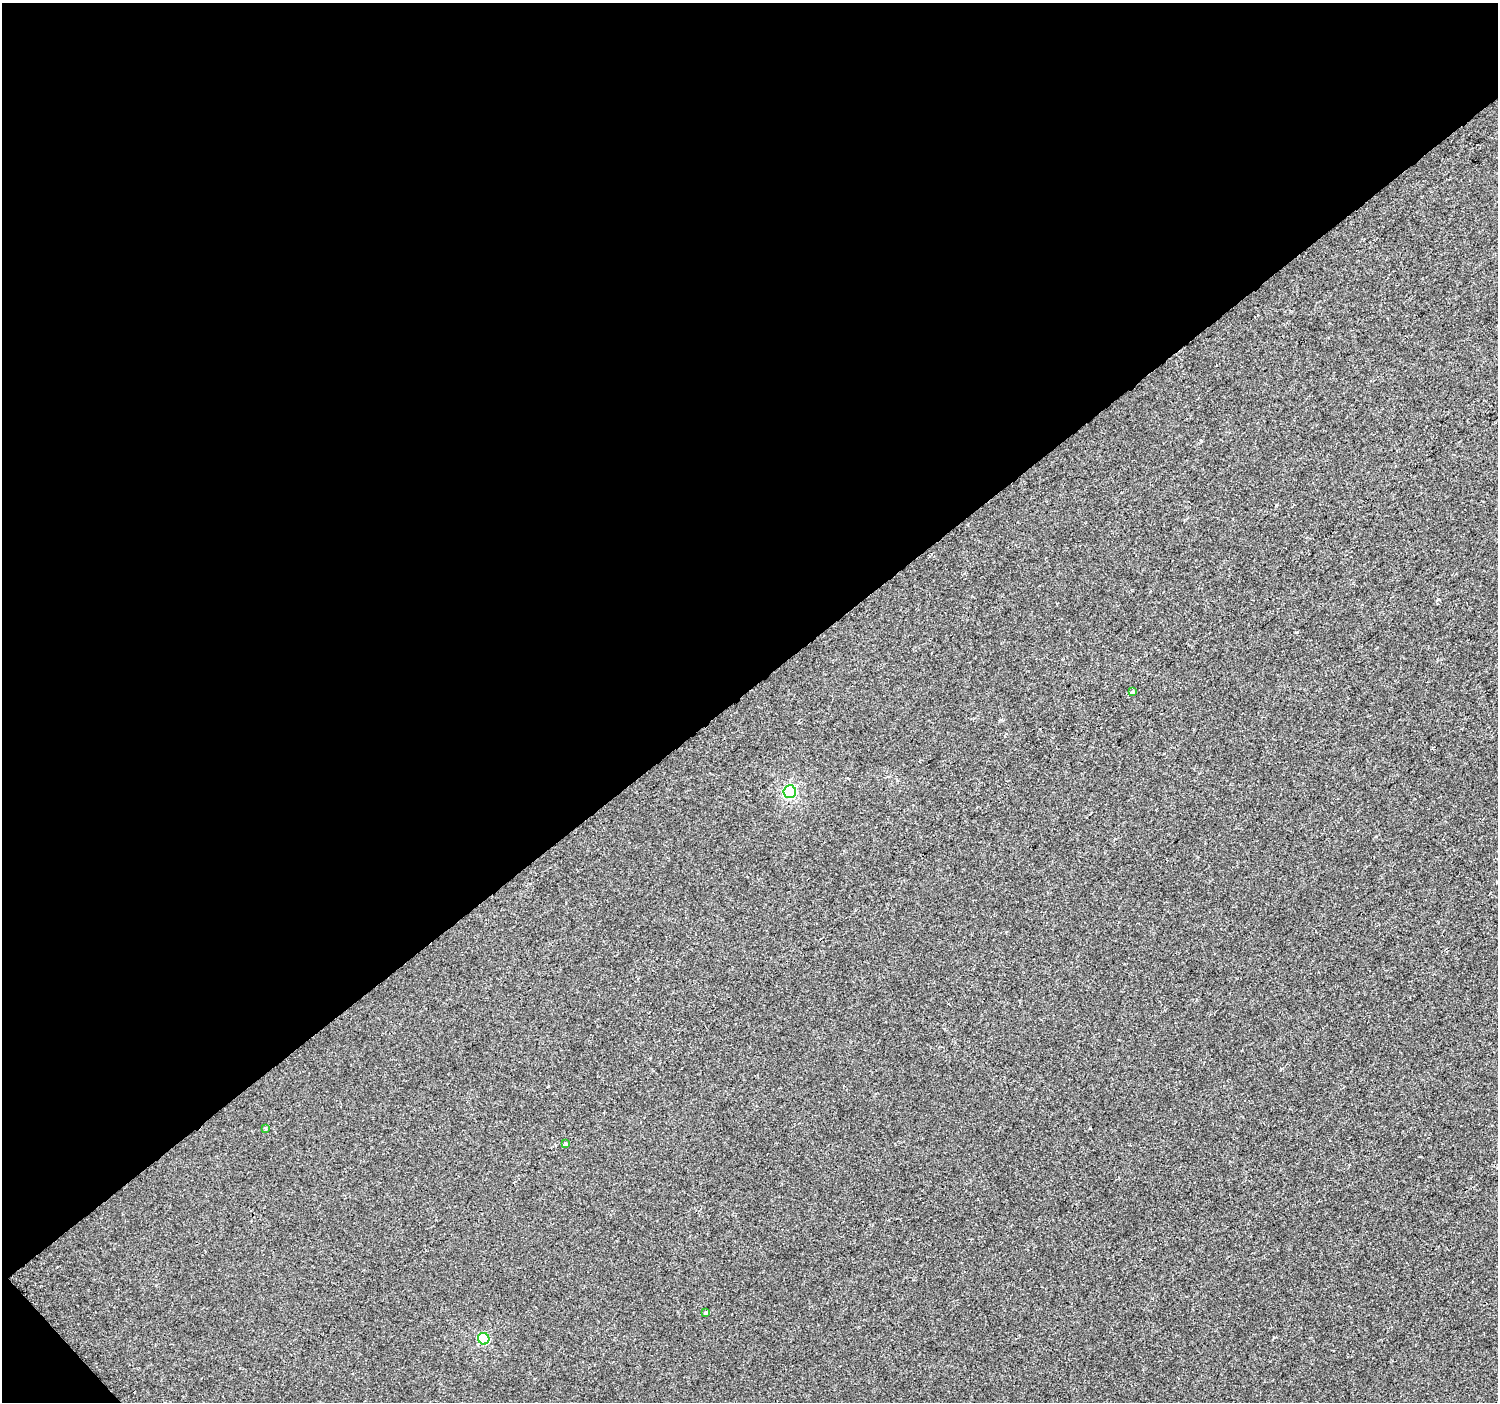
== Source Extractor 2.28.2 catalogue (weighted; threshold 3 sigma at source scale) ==
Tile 1 of 2 x 2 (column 1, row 1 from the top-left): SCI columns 1-1496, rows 1479-2878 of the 2993 x 2976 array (HDU 1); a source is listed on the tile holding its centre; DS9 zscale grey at full resolution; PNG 1500 x 1404 px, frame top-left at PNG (2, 3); each listed source drawn as its Kron ellipse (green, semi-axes under 4 px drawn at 4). Shown black and unused: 49% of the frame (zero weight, under 2 of 3 exposures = <1% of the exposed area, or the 3 px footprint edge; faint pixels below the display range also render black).
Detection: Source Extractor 2.28.2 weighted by HDU 2 'WHT'; one run over the whole footprint, this tile lists its part. Background -2.79e-04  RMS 0.004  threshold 0.0179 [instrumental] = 3 sigma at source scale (4.5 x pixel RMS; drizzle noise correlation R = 1.50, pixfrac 1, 0.0396/0.0396 arcsec/px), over >= 5 px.
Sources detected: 6; all 6 listed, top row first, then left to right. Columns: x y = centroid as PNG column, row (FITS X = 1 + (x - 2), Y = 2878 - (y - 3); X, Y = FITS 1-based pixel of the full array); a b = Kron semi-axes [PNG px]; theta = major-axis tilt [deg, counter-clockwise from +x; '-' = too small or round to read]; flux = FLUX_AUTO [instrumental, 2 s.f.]
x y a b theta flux
1132 692 4 3 - 4.2
790 792 6 6 - 47
266 1129 4 3 - 0.74
565 1144 4 3 - 1.8
705 1313 3 3 - 1.5
484 1339 6 5 - 30